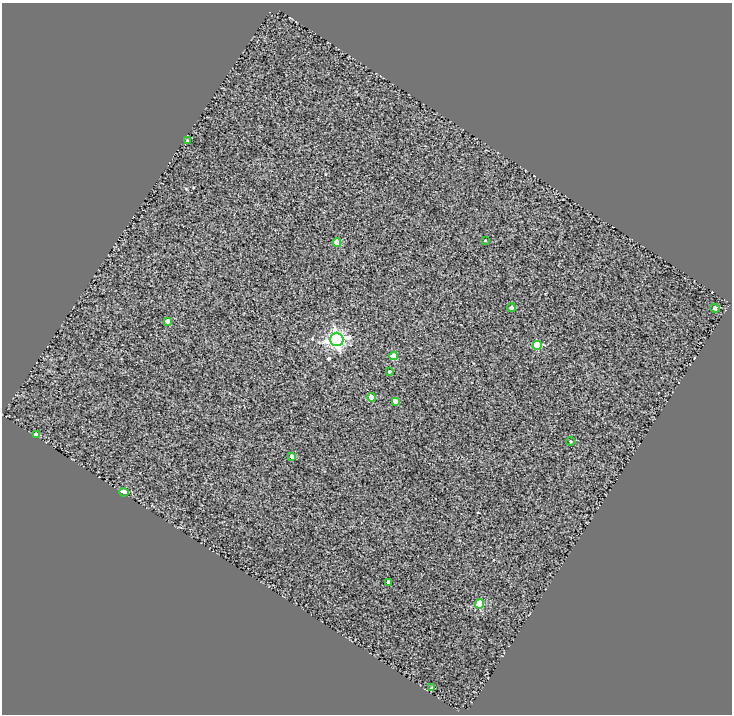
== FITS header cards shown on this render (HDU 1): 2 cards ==
NAXIS1  =                  730
NAXIS2  =                  712

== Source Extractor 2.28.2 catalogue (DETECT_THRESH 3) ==
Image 730 x 712 px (HDU 1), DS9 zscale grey, 1 PNG px = 1 image px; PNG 734 x 716 px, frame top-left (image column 1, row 712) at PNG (2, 3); each listed source drawn as its Kron ellipse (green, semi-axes under 4 px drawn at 4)
Background 0.237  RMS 1.1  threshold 3.17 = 3 sigma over >= 5 px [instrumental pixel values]
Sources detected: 19; all 19 listed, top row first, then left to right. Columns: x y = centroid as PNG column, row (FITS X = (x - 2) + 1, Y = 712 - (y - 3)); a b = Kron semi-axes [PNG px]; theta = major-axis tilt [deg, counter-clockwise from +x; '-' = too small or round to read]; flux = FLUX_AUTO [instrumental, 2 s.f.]
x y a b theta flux
187 140 3 2 - 82
485 241 3 2 - 60
337 243 4 4 - 1200
511 307 4 4 - 180
715 308 5 4 - 200
167 321 4 4 - 250
337 339 7 6 - 26000
537 345 4 4 - 2700
394 356 4 4 - 1400
389 371 3 3 - 110
371 397 4 4 - 970
395 401 4 3 - 440
36 435 4 4 - 320
571 441 4 4 - 74
292 456 4 4 - 330
124 492 4 4 - 940
389 582 4 3 - 270
480 604 4 4 - 2600
431 688 3 2 - 62